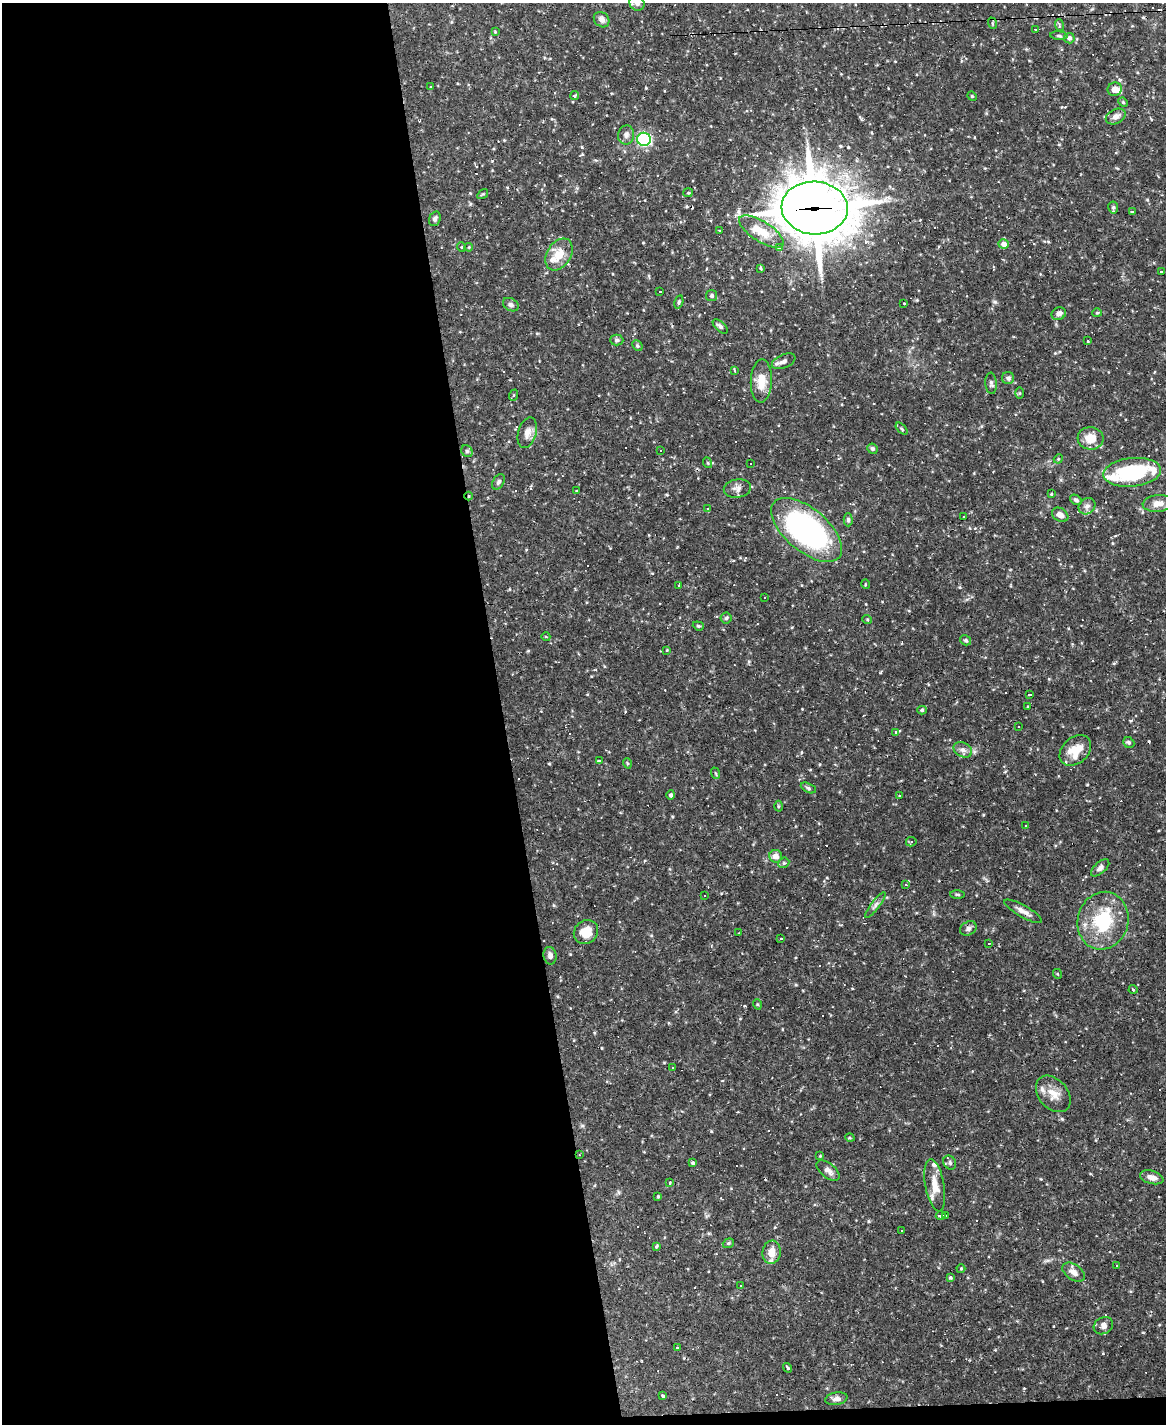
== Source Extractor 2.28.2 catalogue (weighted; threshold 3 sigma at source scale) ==
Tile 9 of 4 x 3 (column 1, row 3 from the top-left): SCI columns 1-1164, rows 237-1658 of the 4655 x 4633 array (HDU 1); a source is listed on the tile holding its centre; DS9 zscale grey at full resolution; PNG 1168 x 1426 px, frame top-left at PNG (2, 3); each listed source drawn as its Kron ellipse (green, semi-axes under 4 px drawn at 4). Shown black and unused: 44% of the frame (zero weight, under 2 of 3 exposures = <1% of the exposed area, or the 3 px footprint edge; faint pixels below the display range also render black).
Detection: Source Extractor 2.28.2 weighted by HDU 2 'WHT'; one run over the whole footprint, this tile lists its part. Background 0.123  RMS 0.0039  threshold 0.0176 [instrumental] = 3 sigma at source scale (4.5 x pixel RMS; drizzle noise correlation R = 1.50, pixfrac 1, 0.05/0.05 arcsec/px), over >= 5 px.
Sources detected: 204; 51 cosmic-ray / hot-pixel residue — neither listed nor drawn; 9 inside a brighter listed object's ellipse — not listed separately; the other 144 listed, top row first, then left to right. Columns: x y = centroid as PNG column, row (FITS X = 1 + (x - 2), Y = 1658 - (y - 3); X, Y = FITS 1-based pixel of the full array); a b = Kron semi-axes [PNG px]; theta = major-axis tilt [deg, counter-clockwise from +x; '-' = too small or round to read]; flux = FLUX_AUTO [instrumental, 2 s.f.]
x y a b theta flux
637 3 8 7 - 1.2
602 20 8 7 - 1.6
992 23 6 3 -72 0.42
1059 25 6 3 -73 0.45
1035 29 3 2 - 0.52
495 32 4 4 - 0.36
1059 36 9 3 -5 0.61
1069 38 5 5 - 1.1
431 87 3 2 - 0.36
1115 89 7 6 - 2
575 96 4 3 - 0.75
972 96 5 4 - 0.41
1123 102 5 4 - 0.41
1116 116 10 7 27 1.7
626 135 9 8 - 1.4
644 139 7 6 - 64
688 193 5 4 - 0.42
483 194 6 4 35 0.42
815 208 33 26 -4 1500
1113 208 6 5 - 0.79
1133 211 3 2 - 0.52
435 219 7 5 72 1.1
720 230 3 3 - 11
761 232 25 10 -32 7.4
1004 244 5 5 - 2.3
461 247 5 3 - 0.32
469 247 4 3 - 0.32
779 247 4 3 - 1.9
559 254 17 12 57 5.6
761 268 4 3 - 0.73
1161 271 3 3 - 0.76
660 292 3 2 - 0.29
711 296 5 5 - 0.74
679 302 7 4 75 0.54
904 303 3 2 - 0.42
511 305 8 6 -31 1
1097 313 5 4 - 0.43
1059 314 7 6 - 1.3
720 326 9 5 -43 1.1
617 340 6 5 - 0.81
1088 341 3 2 - 0.37
637 346 6 4 -48 0.51
784 361 12 6 24 1.5
735 370 3 2 - 0.52
1008 378 6 6 - 0.83
761 381 21 10 87 5.7
991 383 11 5 -85 1.1
1020 393 6 4 90 0.44
514 395 6 3 70 0.39
902 429 7 3 -46 0.52
527 433 16 9 73 2.5
1091 438 13 11 -5 5.3
872 449 5 5 - 0.7
660 450 2 2 - 0.34
467 451 6 5 - 0.68
1058 459 5 3 - 0.36
708 463 5 3 - 0.34
751 464 3 2 - 0.5
1132 472 29 14 6 28
498 482 8 5 58 0.94
737 489 14 9 9 2
576 491 3 3 - 0.39
1051 494 4 3 - 0.34
469 496 4 3 - 0.43
1076 500 6 4 -34 0.81
1158 503 15 8 5 3.4
1087 506 9 7 43 1.5
707 509 3 3 - 0.81
1060 515 9 6 -32 2.1
964 517 2 2 - 0.32
848 520 6 4 -89 0.66
807 530 42 21 -40 89
865 584 5 3 - 0.32
679 586 3 3 - 0.84
765 598 3 3 - 0.7
726 618 5 5 - 0.63
867 619 5 3 - 0.38
698 626 6 4 -20 0.5
546 637 4 3 - 0.32
965 640 6 4 -31 0.64
667 650 3 3 - 0.27
1029 695 4 3 - 2.8
1028 707 3 3 - 0.45
922 710 5 4 - 0.59
1018 727 3 3 - 0.49
896 733 3 3 - 0.61
1129 743 6 5 - 0.69
963 750 10 7 -27 1.6
1075 750 18 13 42 6.7
599 761 3 3 - 3.5
627 763 5 3 - 0.39
715 773 6 3 -70 0.42
808 788 8 4 -26 0.74
671 795 4 4 - 0.78
899 796 3 2 - 0.5
778 806 5 3 - 0.44
1026 826 3 3 - 0.51
911 842 5 4 - 0.54
776 856 6 6 - 2.4
784 863 6 5 - 0.6
1100 868 11 5 42 1.3
905 884 4 3 - 5.9
957 894 7 3 -1 0.47
705 896 3 3 - 14
875 905 16 4 53 1.3
1023 911 21 6 -30 2.2
1103 921 29 25 75 20
968 928 9 6 32 1.2
586 932 13 11 42 5.8
739 933 3 2 - 0.68
781 939 3 3 - 14
989 943 3 2 - 0.21
550 956 9 6 -79 1.4
1058 974 5 3 - 0.29
1133 989 4 3 - 0.36
757 1004 5 3 - 0.38
672 1068 3 3 - 0.74
1053 1094 20 14 -50 4.9
850 1138 5 3 - 0.36
579 1155 2 2 - 0.27
820 1156 3 3 - 0.3
950 1162 7 6 - 0.88
693 1163 3 3 - 0.79
828 1170 13 7 -38 1.7
1152 1177 12 6 -15 2.4
670 1183 4 2 - 0.31
935 1185 26 9 -80 5.3
658 1196 4 3 - 0.35
941 1216 5 3 - 7.3
945 1216 4 3 - 20
901 1231 3 3 - 0.71
728 1243 6 4 21 0.55
656 1246 4 3 - 0.52
772 1252 12 9 85 4.3
1116 1265 3 2 - 0.33
961 1269 4 4 - 0.36
1073 1272 12 7 -34 2.4
950 1277 4 3 - 0.67
741 1285 3 3 - 2.3
1103 1326 10 8 29 2
677 1348 3 3 - 1.3
788 1368 5 2 - 0.84
663 1396 3 3 - 0.53
836 1399 11 6 10 1.5
Overlapping masked pixels (flux is a lower limit): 3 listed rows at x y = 815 208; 469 496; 579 1155
Isophote crosses this tile's border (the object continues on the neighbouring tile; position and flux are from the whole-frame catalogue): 1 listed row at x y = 637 3
Unlisted compact peaks at least as high as the median listed source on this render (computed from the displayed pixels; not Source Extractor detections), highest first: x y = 1062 1119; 995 302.